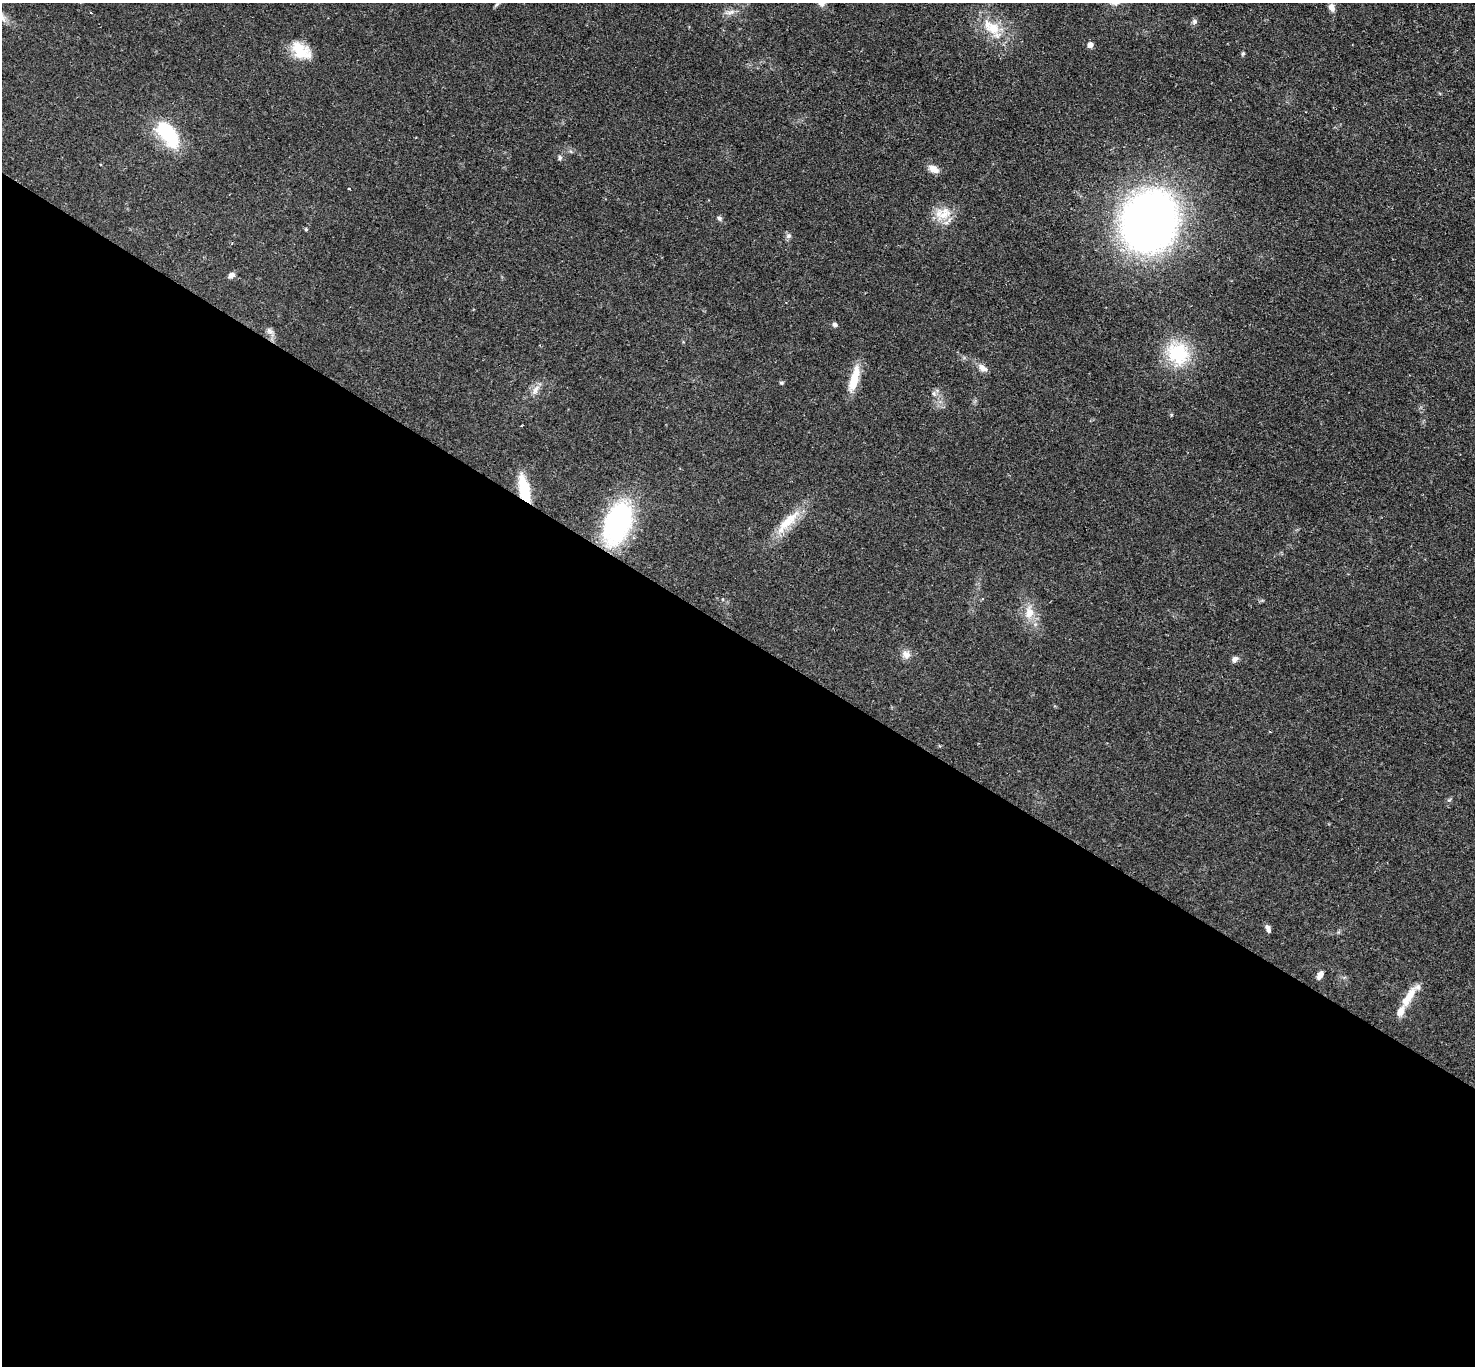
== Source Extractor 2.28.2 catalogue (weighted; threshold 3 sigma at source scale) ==
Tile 14 of 4 x 4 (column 2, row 4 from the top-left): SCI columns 1479-2951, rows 297-1660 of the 5896 x 5902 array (HDU 1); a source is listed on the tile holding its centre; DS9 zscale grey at full resolution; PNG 1477 x 1368 px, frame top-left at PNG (2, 3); no overlay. Shown black and unused: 54% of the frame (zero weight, under 2 of 3 exposures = <1% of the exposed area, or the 3 px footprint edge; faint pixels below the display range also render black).
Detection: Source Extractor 2.28.2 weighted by HDU 2 'WHT'; one run over the whole footprint, this tile lists its part. Background 0.0585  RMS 0.0048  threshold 0.0215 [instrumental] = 3 sigma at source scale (4.5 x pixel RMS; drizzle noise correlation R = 1.50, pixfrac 1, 0.05/0.05 arcsec/px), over >= 5 px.
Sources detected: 40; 3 inside a brighter listed object's ellipse — not listed separately; the other 37 listed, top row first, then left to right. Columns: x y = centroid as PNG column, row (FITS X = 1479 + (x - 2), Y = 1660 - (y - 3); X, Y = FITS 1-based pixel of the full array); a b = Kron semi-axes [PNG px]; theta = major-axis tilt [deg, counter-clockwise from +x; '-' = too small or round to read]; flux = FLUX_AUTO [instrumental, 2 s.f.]
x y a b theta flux
497 4 10 4 45 0.86
1332 7 9 6 -63 3.1
730 12 14 6 17 2.7
1194 21 7 7 - 1.3
993 28 21 16 -29 13
1090 45 5 4 - 4
301 51 27 16 -36 13
1243 54 5 4 - 0.85
168 134 34 16 -54 31
560 158 7 5 89 0.98
933 169 14 9 -24 3.8
349 189 3 2 - 0.42
944 214 25 16 43 9.6
719 218 7 6 - 1.2
1149 221 38 33 68 470
306 229 5 4 - 0.6
789 236 7 7 - 1.5
231 275 8 6 38 2
835 324 6 5 - 1.2
270 331 12 7 -49 2.2
1178 353 33 29 -47 27
982 368 13 8 -35 3.3
854 379 31 9 74 12
781 383 6 4 -1 0.73
535 390 17 7 60 3.4
934 393 8 5 -63 1.5
1171 415 5 3 - 0.49
524 489 31 10 -77 18
788 522 47 12 46 14
617 523 39 23 70 86
1029 613 19 13 82 7.7
906 654 11 11 - 3.4
1235 659 8 6 44 2.1
1449 800 6 4 41 0.75
1268 928 9 5 -66 1.8
1320 975 10 6 61 2.4
1410 995 21 10 60 6.6
Overlapping masked pixels (flux is a lower limit): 1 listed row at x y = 524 489